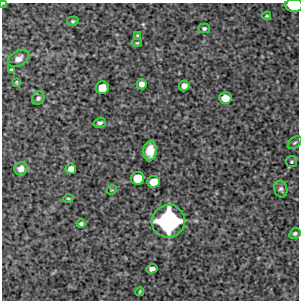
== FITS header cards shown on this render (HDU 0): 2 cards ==
NAXIS1  =                  297 /Length X axis
NAXIS2  =                  298 /Length Y axis

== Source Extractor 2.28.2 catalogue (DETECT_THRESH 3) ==
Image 297 x 298 px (HDU 0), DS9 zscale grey, 1 PNG px = 1 image px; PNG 301 x 302 px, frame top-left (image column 1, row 298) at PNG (2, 3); each listed source drawn as its Kron ellipse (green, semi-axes under 4 px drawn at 4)
Background 6300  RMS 250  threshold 749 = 3 sigma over >= 5 px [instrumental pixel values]
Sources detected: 31; all 31 listed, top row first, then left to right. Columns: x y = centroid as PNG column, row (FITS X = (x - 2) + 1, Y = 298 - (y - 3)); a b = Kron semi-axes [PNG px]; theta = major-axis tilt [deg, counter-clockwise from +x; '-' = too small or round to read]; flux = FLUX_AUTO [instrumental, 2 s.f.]
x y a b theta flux
3 3 3 2 - 1.3e+04
294 5 9 6 -3 6.1e+05
267 16 4 3 - 1.9e+04
73 21 6 4 14 2.6e+04
204 28 5 5 - 3.3e+04
137 36 4 3 - 1.7e+04
137 43 5 3 - 2.0e+04
18 59 11 7 29 1.0e+05
11 70 4 3 - 2.5e+04
16 82 4 3 - 1.7e+04
141 84 5 5 - 9.8e+04
184 86 5 5 - 9.1e+04
102 88 6 6 - 2.5e+05
38 98 7 6 - 4.1e+04
225 98 6 6 - 2.2e+05
100 123 6 5 - 4.2e+04
295 143 8 5 38 3.3e+04
150 151 10 7 84 2.6e+05
292 162 5 5 - 2.5e+04
21 169 6 6 - 9.1e+04
71 169 5 5 - 1.1e+05
137 178 7 6 - 3.1e+05
154 182 6 6 - 2.6e+05
281 189 8 6 -73 4.6e+04
112 190 5 4 - 1.8e+04
68 198 5 3 - 2.0e+04
168 221 17 16 - 2.6e+06
81 224 4 3 - 3.7e+04
295 233 6 5 - 3.5e+04
152 269 5 4 - 7.6e+04
140 291 5 3 - 1.5e+04
At the frame edge (FLAGS 8, measured only in part): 2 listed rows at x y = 3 3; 294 5